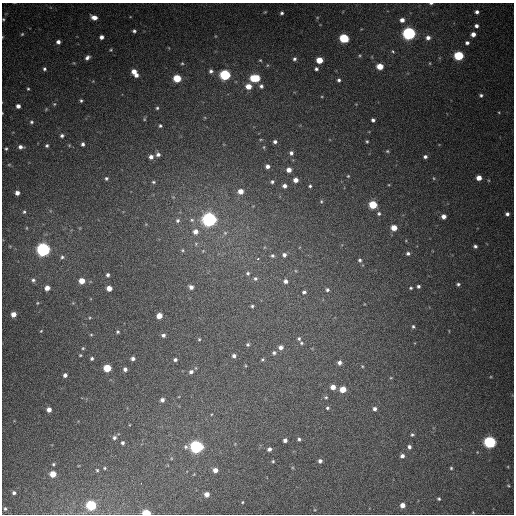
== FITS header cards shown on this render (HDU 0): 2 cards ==
NAXIS1  =                  512
NAXIS2  =                  512

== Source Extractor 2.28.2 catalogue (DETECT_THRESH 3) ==
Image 512 x 512 px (HDU 0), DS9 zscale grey, 1 PNG px = 1 image px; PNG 516 x 516 px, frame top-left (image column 1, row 512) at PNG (2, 3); no overlay
Background 430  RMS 12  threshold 36.2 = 3 sigma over >= 5 px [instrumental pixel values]
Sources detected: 184; all 184 listed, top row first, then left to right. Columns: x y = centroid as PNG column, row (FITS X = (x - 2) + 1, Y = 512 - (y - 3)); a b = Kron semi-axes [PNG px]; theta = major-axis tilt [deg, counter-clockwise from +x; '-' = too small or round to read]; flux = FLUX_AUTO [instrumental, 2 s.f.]
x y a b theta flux
431 3 4 2 - 1000
265 12 5 3 - 770
477 12 4 4 - 2500
282 13 5 4 - 1600
94 17 6 4 -20 5700
317 17 5 3 - 700
3 19 4 3 - 840
402 20 4 4 - 4200
476 26 4 4 - 2500
134 31 4 3 - 1500
409 33 6 5 - 230000
22 34 5 4 - 920
473 34 4 4 - 4800
2 37 3 2 - 530
101 37 4 4 - 3200
344 38 5 5 - 54000
428 38 5 5 - 3400
58 42 4 4 - 3100
467 43 5 4 - 2200
111 50 5 3 - 860
393 51 5 4 - 920
459 56 5 5 - 58000
87 57 6 4 44 2700
294 59 5 4 - 1900
260 60 4 3 - 830
319 60 5 5 - 14000
182 63 4 4 - 880
430 63 4 3 - 610
267 65 5 3 - 720
380 66 5 4 - 15000
44 69 5 4 - 1500
316 69 4 4 - 1700
134 71 5 4 - 7500
211 71 5 5 - 2100
136 75 4 4 - 2800
225 75 5 5 - 99000
177 78 5 5 - 28000
255 78 7 5 -1 38000
339 80 5 4 - 1700
248 86 5 5 - 9500
261 86 6 6 - 2200
28 89 4 3 - 860
481 95 5 4 - 1600
81 100 4 4 - 1400
54 104 5 5 - 1000
18 106 4 4 - 3600
157 108 4 4 - 1100
46 109 5 4 - 800
499 112 4 4 - 720
144 119 5 3 - 840
373 120 4 4 - 2200
31 122 5 5 - 1500
160 126 4 3 - 1200
62 136 5 4 - 2000
367 141 4 3 - 990
275 142 4 3 - 1900
83 144 5 4 - 2100
69 145 6 4 -18 850
47 146 4 4 - 1500
20 147 6 5 - 3000
6 149 4 3 - 1100
387 151 5 4 - 1000
291 153 4 4 - 2100
158 154 4 4 - 2400
151 157 4 4 - 3100
425 157 5 4 - 2100
9 165 6 4 1 820
267 166 4 4 - 3300
289 170 4 4 - 5300
348 176 4 4 - 810
106 178 4 4 - 1300
434 178 5 3 - 800
479 178 4 4 - 7600
295 180 4 4 - 5200
153 182 4 4 - 1100
272 182 5 4 - 1500
284 186 4 4 - 3000
310 186 3 3 - 1200
240 191 5 5 - 7500
17 193 4 4 - 3700
321 201 5 4 - 1000
373 205 5 5 - 31000
24 212 4 4 - 1000
379 214 6 5 - 1600
507 214 5 5 - 2500
443 216 4 4 - 4700
209 219 6 6 - 330000
177 220 6 6 - 2000
192 220 7 6 - 2100
27 228 5 3 - 650
394 228 5 4 - 11000
195 232 7 6 - 5400
225 233 6 5 - 1800
196 244 6 5 - 1400
475 246 4 3 - 1700
43 249 6 6 - 270000
182 250 5 4 - 1100
203 251 4 4 - 860
408 253 5 4 - 1800
284 255 6 5 - 2700
272 256 6 5 - 1600
62 257 6 6 - 1800
258 258 3 3 - 5900
360 260 5 5 - 1600
248 273 5 5 - 1400
108 275 5 4 - 1800
255 278 5 5 - 1500
33 280 6 5 - 1900
82 281 5 5 - 10000
285 281 5 5 - 2700
458 284 4 3 - 1300
418 286 3 3 - 1500
191 287 5 4 - 3400
47 288 5 4 - 5600
109 288 4 4 - 7200
411 288 4 3 - 990
327 290 5 5 - 1700
304 292 4 4 - 1600
37 303 4 4 - 750
252 306 4 3 - 1100
13 314 4 4 - 7300
159 316 5 4 - 9900
413 326 5 4 - 1200
41 331 4 2 - 660
118 332 3 3 - 1100
91 335 4 3 - 670
163 335 5 5 - 2200
199 339 4 4 - 950
299 339 5 5 - 1200
301 343 5 4 - 990
248 345 4 4 - 1200
281 347 5 5 - 3800
83 348 4 4 - 840
274 353 6 5 - 1700
80 355 3 2 - 710
234 356 5 4 - 2300
92 358 4 4 - 1400
133 358 4 4 - 2300
262 359 4 4 - 1100
175 360 4 4 - 1900
339 363 5 5 - 2800
362 366 4 3 - 680
107 368 5 5 - 23000
125 369 4 4 - 2700
191 372 6 5 - 2900
65 375 4 4 - 2700
391 378 5 3 - 650
333 387 5 4 - 5700
343 389 5 4 - 14000
326 397 5 4 - 1100
162 400 5 4 - 3000
327 408 5 4 - 1300
374 409 5 5 - 2400
49 410 5 4 - 4300
412 435 4 4 - 1300
114 437 5 5 - 2000
299 439 4 4 - 1600
285 440 4 4 - 3000
490 442 6 5 - 160000
122 443 4 4 - 1600
196 447 6 5 - 210000
409 447 6 5 - 2000
269 449 4 4 - 2600
402 456 5 4 - 3000
273 461 3 3 - 930
320 461 4 4 - 2500
53 464 4 3 - 1000
104 468 4 3 - 870
451 468 3 3 - 1000
97 470 3 3 - 940
215 470 5 4 - 5200
53 474 5 5 - 13000
194 474 5 3 - 650
141 483 2 2 - 2100
508 485 4 3 - 800
14 493 5 4 - 1900
207 494 4 4 - 5400
439 499 3 3 - 1000
242 502 3 2 - 660
91 505 6 5 - 66000
402 505 4 4 - 5600
5 509 5 4 - 1200
146 513 5 4 - 32000
473 513 3 2 - 540
At the frame edge (FLAGS 8, measured only in part): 4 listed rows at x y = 431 3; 3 19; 2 37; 146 513